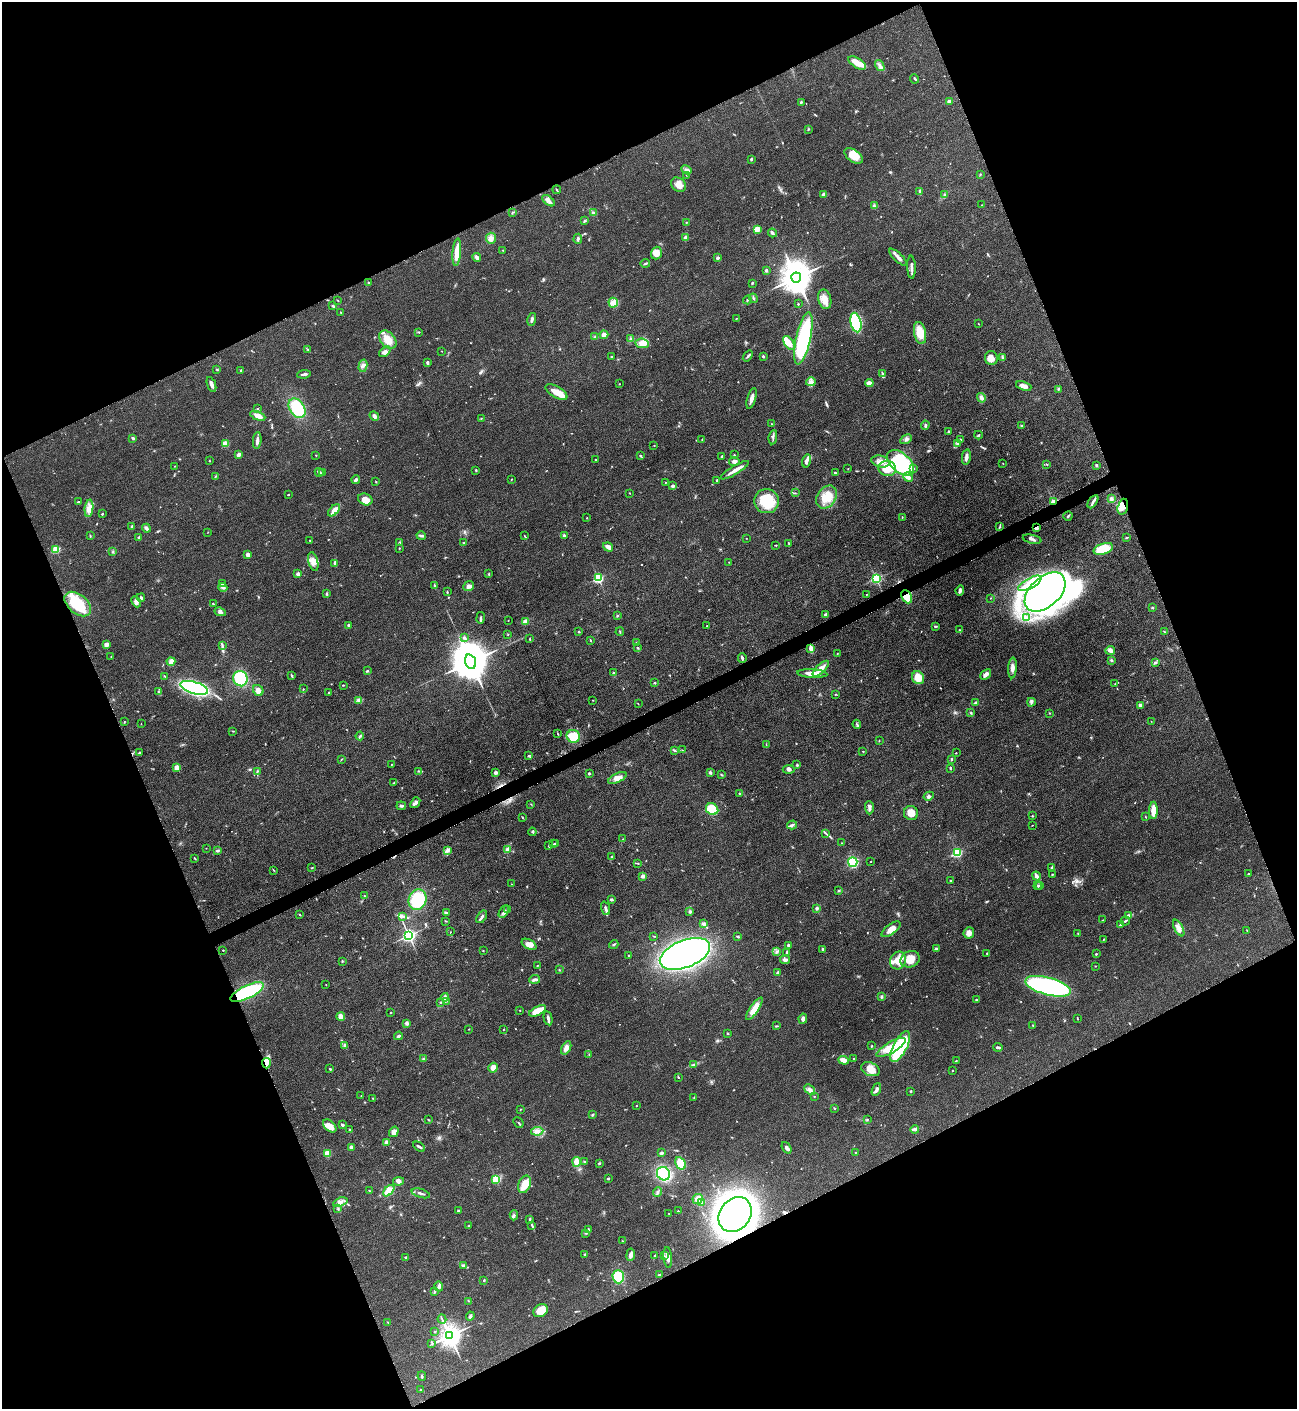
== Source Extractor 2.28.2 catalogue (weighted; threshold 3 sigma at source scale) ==
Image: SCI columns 162-5338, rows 8-5634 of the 5635 x 5645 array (HDU 1 of 3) = the unmasked area's bounding box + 8 px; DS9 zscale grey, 4 x 4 block average (1 PNG px = mean of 4 x 4 image px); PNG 1299 x 1411 px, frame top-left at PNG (2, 2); each listed source drawn as its Kron ellipse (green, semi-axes under 4 px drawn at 4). Shown black and unused: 44% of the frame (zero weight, under 3 of 5 exposures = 1% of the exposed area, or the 3 px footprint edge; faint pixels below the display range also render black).
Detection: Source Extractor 2.28.2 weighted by HDU 2 'WHT'. Background 0.0916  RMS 0.0067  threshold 0.0302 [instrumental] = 3 sigma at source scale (4.5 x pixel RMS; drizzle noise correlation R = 1.50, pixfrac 1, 0.05/0.05 arcsec/px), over >= 5 px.
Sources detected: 654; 3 too faint to see at this stretch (4 x 4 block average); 5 inside a brighter object's white glare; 1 cosmic-ray / hot-pixel residue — neither listed nor drawn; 13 coinciding with a brighter row at this scale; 28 inside a brighter listed object's ellipse — not listed separately; of the other 604, all 500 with FLUX_AUTO >= 1.46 (the completeness limit of this list) listed and drawn (104 fainter detections not listed), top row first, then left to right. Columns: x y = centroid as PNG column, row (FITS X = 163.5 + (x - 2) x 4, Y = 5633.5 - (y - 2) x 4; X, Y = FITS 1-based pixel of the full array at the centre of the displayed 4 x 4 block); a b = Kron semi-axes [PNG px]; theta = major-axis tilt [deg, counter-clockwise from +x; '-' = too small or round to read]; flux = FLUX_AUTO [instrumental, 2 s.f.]
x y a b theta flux
857 63 10 5 -32 43
880 66 6 3 -57 11
915 79 5 2 - 5
949 101 2 2 - 15
801 102 3 2 - 4.9
808 129 3 2 - 2.8
854 156 10 6 -35 65
751 159 2 2 - 8.8
686 170 5 3 - 9.9
980 174 2 2 - 2.4
686 175 2 2 - 1.7
679 185 8 6 -39 30
557 190 4 2 - 4
920 192 3 2 - 4.6
824 194 4 3 - 10
945 195 3 2 - 3.9
548 201 7 4 -39 15
982 205 3 2 - 2.1
874 206 3 2 - 4.6
513 212 2 2 - 2.3
594 213 3 2 - 6.8
584 221 4 2 - 4.9
686 222 2 2 - 1.8
757 229 4 3 - 30
772 233 4 3 - 6.3
491 238 6 5 - 18
686 238 3 3 - 5.6
578 239 5 2 - 8.2
503 250 2 2 - 2.3
457 252 14 4 85 52
656 253 6 5 - 34
477 257 4 2 - 11
898 257 11 3 -43 19
718 258 2 2 - 27
645 263 4 2 - 5
911 267 11 2 -88 13
766 270 3 2 - 7.8
796 278 5 5 - 10000
368 283 3 2 - 3.4
752 283 3 2 - 3.7
753 298 5 2 - 5.2
825 299 10 6 -77 40
338 300 3 2 - 2
747 300 4 2 - 4.3
613 303 5 4 - 17
798 304 2 2 - 4.5
333 306 3 2 - 4.7
341 312 2 2 - 2.4
736 318 2 2 - 2.3
532 319 6 2 77 9.1
856 323 10 5 -78 470
978 324 2 2 - 2.2
419 332 2 2 - 2.2
920 333 11 6 -78 68
604 335 4 4 - 21
595 337 3 2 - 4
631 338 2 2 - 3.2
803 338 26 7 78 360
388 339 10 7 -49 47
642 343 7 4 -6 22
789 343 8 4 -56 41
307 349 2 2 - 2.5
441 351 2 2 - 1.8
385 352 6 3 39 15
748 356 6 2 53 6.1
763 356 2 2 - 5.3
612 357 2 2 - 4.2
991 358 7 6 - 31
1002 358 3 2 - 3.8
427 363 4 2 - 8.9
363 366 6 3 77 12
217 369 3 2 - 3.3
241 370 2 2 - 3.6
304 374 7 2 8 9.8
882 374 4 2 - 6.2
811 382 5 4 - 14
869 383 4 3 - 29
211 384 8 3 -70 18
619 384 2 2 - 1.7
1024 386 8 3 -20 20
1058 389 2 2 - 2.3
556 392 12 5 -29 45
752 398 11 3 74 23
981 398 5 3 - 20
258 408 3 2 - 2.8
297 408 11 7 -56 150
258 416 8 3 -23 29
374 416 5 3 - 11
481 418 2 2 - 1.9
772 424 2 2 - 1.6
925 425 4 2 - 5.6
1022 426 3 2 - 4
948 431 3 2 - 3.7
978 435 4 2 - 6.6
773 437 7 2 82 8.2
133 438 4 2 - 5
702 439 3 2 - 2.4
906 439 6 3 29 11
960 439 3 2 - 3.7
257 441 8 3 85 16
958 443 2 2 - 3.3
225 444 4 3 - 30
654 446 2 2 - 1.6
238 454 3 2 - 14
316 455 2 2 - 1.7
640 455 3 2 - 4.2
734 455 2 2 - 4.2
722 456 2 2 - 4
966 457 8 3 79 17
596 459 2 2 - 4
209 461 2 2 - 1.8
734 461 5 3 - 10
806 461 7 3 74 16
880 462 9 5 -14 33
900 463 16 9 -43 440
1003 463 2 2 - 2
1047 464 2 2 - 3.6
1096 465 3 2 - 5.7
175 466 2 2 - 1.6
887 468 9 7 -9 65
914 468 2 2 - 2.4
848 469 2 2 - 1.7
476 470 2 2 - 3.4
735 470 16 3 31 27
319 472 4 2 - 13
323 472 3 3 - 5.1
835 473 2 2 - 4.9
215 476 3 2 - 2.5
908 477 5 3 - 21
511 479 3 2 - 1.7
356 480 4 2 - 8.3
717 480 2 2 - 17
376 482 2 2 - 2.4
665 482 2 2 - 1.5
673 486 2 2 - 33
630 493 2 2 - 2
795 493 2 2 - 2
288 495 2 2 - 7.1
827 497 12 9 53 69
1112 499 2 2 - 2.4
365 500 7 5 -22 36
767 501 12 12 - 140
1053 501 4 3 - 11
78 502 3 2 - 5.4
1093 502 7 2 58 11
1123 507 8 5 73 27
89 508 9 3 84 22
334 510 7 4 44 25
102 514 2 2 - 4.1
1068 516 5 2 - 5.1
902 517 2 2 - 2.4
587 518 2 2 - 2.2
132 526 3 2 - 5
1000 526 3 2 - 4.2
146 528 4 2 - 13
1037 528 4 3 - 10
208 532 2 2 - 1.6
564 535 3 2 - 6.9
90 536 2 2 - 2.5
421 536 4 3 - 8.8
524 536 2 2 - 2.1
139 537 3 2 - 5
746 538 2 2 - 1.7
1126 538 3 2 - 3.1
1032 539 9 2 -13 11
310 540 2 2 - 1.7
400 542 2 2 - 8.9
464 543 2 2 - 2.3
789 543 3 2 - 2.5
776 545 2 2 - 2.1
608 547 5 3 - 25
399 548 3 2 - 1.8
56 549 2 2 - 280
1103 549 10 5 18 130
113 552 2 2 - 2.1
248 554 4 3 - 12
313 562 10 5 -76 25
729 562 2 2 - 1.8
334 563 2 2 - 3.3
298 574 3 2 - 12
489 574 3 2 - 3.2
598 578 2 2 - 490
876 578 2 2 - 610
1030 583 13 5 29 53
223 584 4 2 - 5.8
434 585 2 2 - 3.8
469 586 5 4 - 16
223 587 4 3 - 10
960 590 5 3 - 11
447 592 3 2 - 3.7
1045 592 24 15 43 2200
327 593 3 2 - 3.6
866 594 2 2 - 2.3
907 597 7 5 -62 62
141 598 4 3 - 6.6
991 598 3 2 - 1.9
136 602 6 4 -66 16
78 604 15 9 -40 170
213 604 2 2 - 4
1152 608 3 2 - 4.1
220 612 6 3 -27 11
825 615 4 3 - 8.6
617 616 2 2 - 3.3
481 618 5 2 - 6.8
1026 618 3 2 - 5.2
508 620 2 2 - 1.7
526 621 3 3 - 16
348 625 3 2 - 4.6
707 626 2 2 - 1.5
936 626 3 2 - 2.9
959 630 2 2 - 1.6
579 632 2 2 - 4.5
620 632 4 2 - 3.2
1164 632 3 2 - 2.6
508 634 2 2 - 1.7
464 638 3 3 - 5.1
530 639 4 2 - 3.2
591 640 3 2 - 2.5
636 642 2 2 - 3.9
107 644 3 3 - 21
222 645 3 2 - 3.3
638 648 3 2 - 3.4
811 648 4 3 - 25
1110 650 5 4 - 15
837 654 2 2 - 2.2
111 656 2 2 - 1.7
742 658 5 2 - 7.1
1111 660 3 2 - 4.3
171 661 4 2 - 8.8
470 662 7 5 -70 20000
1155 663 4 3 - 7.2
1012 668 10 3 86 21
821 669 10 4 44 32
367 671 3 2 - 3.6
613 673 2 2 - 5.3
812 674 15 3 -3 49
986 674 6 3 41 19
165 676 3 2 - 2.7
292 676 4 2 - 4
918 678 7 6 - 56
240 679 8 7 - 250
655 683 2 2 - 3.2
1115 684 2 2 - 2
343 685 2 2 - 2.8
194 688 14 6 -17 590
303 689 2 2 - 1.8
258 690 6 5 - 21
158 692 3 2 - 2.9
329 693 3 2 - 5.2
836 694 2 2 - 1.9
358 700 3 3 - 6
593 700 2 2 - 2.4
975 702 4 2 - 6
1031 702 4 2 - 6.9
638 704 3 2 - 1.7
1140 705 3 2 - 9.6
971 713 3 2 - 3.8
1050 713 2 2 - 2.2
1151 721 2 2 - 1.5
124 722 2 2 - 1.9
141 724 2 2 - 2
857 724 4 2 - 5.8
233 731 2 2 - 1.6
558 734 3 2 - 2.4
360 736 4 2 - 5.3
573 736 7 6 - 92
879 741 3 2 - 1.6
766 745 3 2 - 2.7
674 750 3 2 - 4
682 750 3 2 - 1.8
863 751 2 2 - 1.8
139 753 2 2 - 2
956 753 3 2 - 2.1
529 756 2 2 - 3.4
341 759 2 2 - 2.1
951 759 3 2 - 3.9
391 765 2 2 - 1.7
797 765 3 2 - 4.2
177 767 2 2 - 110
950 768 4 2 - 3.4
789 769 6 4 -2 9.8
257 771 3 2 - 3.7
418 771 4 2 - 3.6
495 772 3 3 - 9.1
589 773 2 2 - 15
710 773 4 3 - 6.2
721 775 2 2 - 2.3
617 778 10 4 26 28
394 783 3 2 - 2.6
739 793 2 2 - 2.4
929 796 5 3 - 8.5
415 803 6 3 52 15
531 804 2 2 - 1.9
401 806 4 2 - 9.7
869 808 7 3 -88 11
712 809 6 5 - 140
1153 810 9 3 89 55
911 813 7 7 - 36
1032 816 2 2 - 3.1
1145 817 2 2 - 2
523 818 3 2 - 2.6
792 825 5 3 - 7.7
1032 825 2 2 - 1.6
532 832 4 2 - 4.8
825 833 3 2 - 2.3
623 839 2 2 - 2
556 843 2 2 - 4.3
842 843 2 2 - 1.8
554 844 2 2 - 2
549 846 2 2 - 3.9
206 848 2 2 - 1.5
447 850 4 3 - 9.8
508 850 3 3 - 24
217 851 4 2 - 5.3
957 853 2 2 - 430
611 857 3 2 - 4
195 858 3 2 - 2.3
853 862 5 4 - 220
871 862 2 2 - 1.9
638 863 3 2 - 2.4
312 868 2 2 - 2.2
1051 868 3 2 - 5.3
273 870 3 2 - 2.1
1052 874 2 2 - 2.9
1248 874 2 2 - 3.1
642 876 2 2 - 28
1036 876 4 2 - 23
950 880 2 2 - 2.4
511 884 2 2 - 1.9
1040 885 3 2 - 2.3
1038 886 4 2 - 3.5
839 891 3 2 - 3.8
364 896 2 2 - 2.3
417 900 10 9 - 170
612 900 4 2 - 4.4
605 908 7 2 -70 13
817 908 3 2 - 4.4
508 909 2 2 - 2.5
504 912 7 3 60 12
690 912 3 3 - 5.7
446 913 4 3 - 7.7
300 915 3 2 - 2.9
402 916 3 3 - 6.4
1128 916 3 3 - 7.1
482 917 7 2 55 8.4
1103 920 2 2 - 2.3
446 921 3 2 - 2.8
1125 921 5 2 - 4.4
704 924 4 3 - 7.6
1120 925 4 2 - 4.4
1179 928 9 4 -62 23
891 929 11 5 37 30
1247 930 2 2 - 2
450 932 2 2 - 1.7
969 933 6 5 - 19
1078 933 3 2 - 2.7
409 935 3 2 - 1300
654 936 4 2 - 2.5
738 937 3 2 - 4.4
1103 940 3 2 - 2.2
529 944 8 4 -29 27
614 944 5 2 - 4.2
789 945 3 2 - 9.2
823 949 3 2 - 5.7
936 949 3 2 - 8.5
223 950 2 2 - 3
483 951 2 2 - 4.2
776 952 3 2 - 5.5
787 952 3 2 - 7.1
987 953 2 2 - 4.4
685 954 26 13 22 1900
1096 954 2 2 - 7.3
629 955 2 2 - 6.6
910 959 10 8 25 52
785 960 5 3 - 13
898 960 9 7 67 53
342 961 3 2 - 2.7
537 965 3 2 - 2
1095 966 2 2 - 1.8
559 970 3 2 - 2.5
778 972 3 2 - 5.6
535 979 5 3 - 9
326 985 2 2 - 1.6
1048 986 23 8 -15 750
247 992 18 6 25 320
881 996 3 2 - 4.9
445 997 4 3 - 13
977 1000 4 2 - 4.5
446 1001 2 2 - 2.3
440 1002 2 2 - 2.9
754 1009 13 4 56 55
520 1010 2 2 - 2.1
538 1011 9 4 27 65
391 1012 2 2 - 3
341 1016 4 3 - 21
548 1018 7 3 -78 11
803 1019 5 3 - 13
1077 1019 3 2 - 2.3
407 1023 4 3 - 8.2
1033 1025 3 2 - 2.3
776 1026 3 2 - 3.3
469 1029 2 2 - 1.6
503 1029 2 2 - 1.6
728 1033 2 2 - 2.2
398 1036 4 2 - 6.4
345 1045 4 3 - 8.8
872 1046 2 2 - 2.7
900 1046 17 6 62 280
891 1047 16 5 30 86
998 1047 4 2 - 7.3
566 1048 7 4 59 22
589 1055 2 2 - 1.7
423 1059 2 2 - 3
854 1059 2 2 - 2.2
844 1060 5 3 - 39
956 1061 3 2 - 3
266 1063 5 3 - 28
694 1064 2 2 - 2.2
493 1068 5 4 - 23
330 1069 3 2 - 5.8
870 1069 9 6 -22 45
952 1070 2 2 - 2
678 1077 3 2 - 2.9
810 1090 6 3 -41 12
876 1090 7 2 67 13
911 1091 2 2 - 3.9
361 1096 2 2 - 1.8
814 1096 2 2 - 2.1
373 1098 2 2 - 1.7
694 1098 2 2 - 1.9
636 1106 2 2 - 1.6
835 1108 3 2 - 2.7
520 1109 2 2 - 1.8
592 1115 3 2 - 3.4
867 1119 2 2 - 2.1
428 1120 3 2 - 2.4
518 1123 6 2 -49 4.9
342 1125 3 3 - 6.1
330 1126 8 5 -42 38
915 1129 4 2 - 14
350 1130 3 2 - 5.5
537 1131 6 4 9 17
394 1132 5 4 - 12
387 1142 3 3 - 19
351 1147 2 2 - 19
419 1147 6 2 -30 8.4
786 1148 6 4 -54 11
855 1152 2 2 - 1.5
327 1153 3 3 - 32
661 1153 4 3 - 5.5
577 1162 5 4 - 40
585 1162 3 2 - 5.3
599 1163 2 2 - 5
680 1163 7 5 -61 65
663 1174 7 6 - 200
608 1178 2 2 - 7.8
496 1179 2 2 - 310
398 1181 5 4 - 12
525 1184 9 6 68 53
369 1191 2 2 - 2.7
389 1191 7 4 46 34
657 1192 4 3 - 7.1
421 1193 9 2 -17 10
698 1199 5 5 - 32
340 1202 7 3 21 15
702 1203 3 2 - 3.7
338 1209 2 2 - 2.3
458 1211 3 2 - 3.3
678 1211 2 2 - 2.6
669 1213 2 2 - 2.4
514 1215 5 3 - 7.1
735 1215 19 15 52 3100
530 1219 3 2 - 6.9
532 1225 4 2 - 4.7
469 1226 3 2 - 2.3
588 1230 3 2 - 5.4
586 1233 2 2 - 2.8
622 1241 2 2 - 2.4
585 1255 3 2 - 2.9
631 1255 6 3 82 19
654 1256 4 2 - 4.2
664 1256 2 2 - 1.9
406 1257 3 2 - 6.4
668 1257 10 3 -84 21
464 1266 3 2 - 5.7
660 1275 4 2 - 4.3
618 1277 6 5 - 140
484 1280 2 2 - 4.7
439 1286 5 3 - 13
435 1291 3 2 - 3.9
468 1301 2 2 - 1.5
541 1311 8 6 33 53
470 1316 5 2 - 6.8
442 1319 4 2 - 4.2
388 1322 2 2 - 2.2
435 1331 2 2 - 3.2
450 1336 4 3 - 4500
432 1344 3 2 - 3.7
422 1376 5 2 - 4.3
420 1389 2 2 - 2.8
Overlapping masked pixels (flux is a lower limit): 7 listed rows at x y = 1053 501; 1123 507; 1037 528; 907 597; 247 992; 266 1063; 735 1215
Diffuse or blended objects may show on this block-average render without a row.